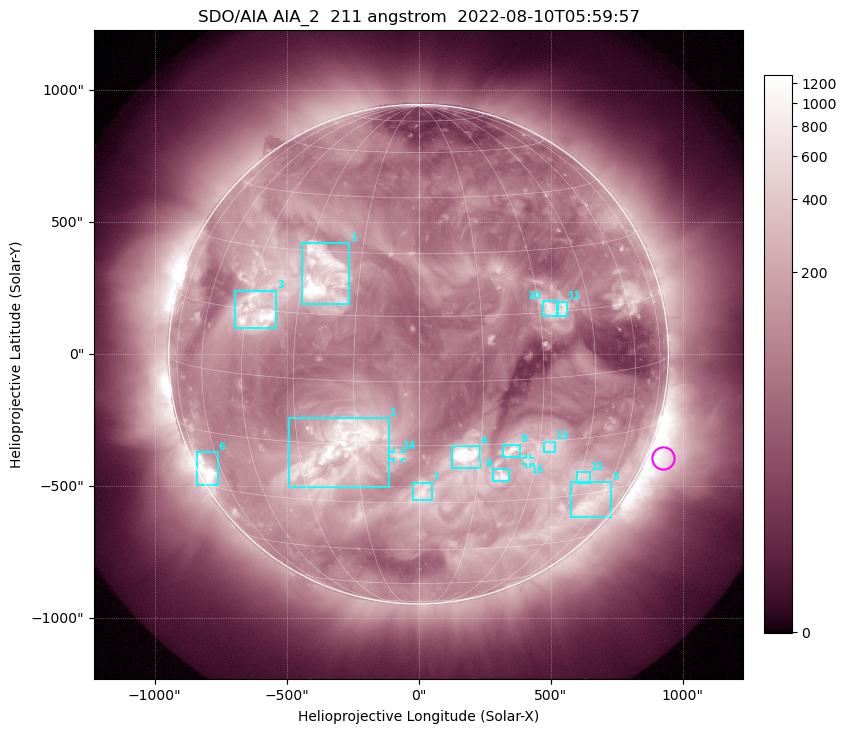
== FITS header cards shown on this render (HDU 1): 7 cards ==
TELESCOP= 'SDO/AIA '           / For AIA: SDO/AIA
INSTRUME= 'AIA_2   '           / For AIA: AIA_ATA1, AIA_ATA2, AIA_ATA3 or AIA_AT
WAVELNTH=                  211 / [angstrom] Wavelength
WAVEUNIT= 'angstrom'           / Wavelength unit: angstrom
DATE-OBS= '2022-08-10T05:59:57.632' / [ISO] Date when observation started; ISO 8
CTYPE1  = 'HPLN-TAN'           / CTYPE1: HPLN
CTYPE2  = 'HPLT-TAN'           / CTYPE2: HPLT

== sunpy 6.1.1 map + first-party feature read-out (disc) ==
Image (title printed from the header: SDO/AIA AIA_2  211 angstrom  2022-08-10T05:59:57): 1024 x 1024 px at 2.4 arcsec/px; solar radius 946 arcsec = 394 px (full disc in frame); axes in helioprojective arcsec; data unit not stated in the header (colour bar unlabelled)
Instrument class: DISC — disc imager (sunpy class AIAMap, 211 A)
Bright regions (active regions / flare kernels): reference = the median radial profile (limb darkening/brightening removed); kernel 9 px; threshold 5 sigma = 354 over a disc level ~117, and >= 1.15x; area >= 12 px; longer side >= 9 px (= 22 arcsec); searched inside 0.97 R_sun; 15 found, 15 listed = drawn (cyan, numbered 1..; 2 of them under ~33 arcsec drawn as corner ticks so the feature stays visible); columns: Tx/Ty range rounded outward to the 5 arcsec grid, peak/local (2 s.f.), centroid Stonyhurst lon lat
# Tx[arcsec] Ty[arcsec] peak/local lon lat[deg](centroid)
1 -495..-110 -505..-240 9.3 -19 -16
2 -445..-265 190..420 14 -25 +24
3 -695..-540 95..240 11 -42 +14
4 125..235 -435..-345 13 +11 -18
5 575..730 -620..-485 7.7 +55 -33
6 -840..-760 -495..-370 12 -68 -25
7 -25..50 -555..-490 5.3 +1 -27
8 280..340 -480..-435 6.4 +21 -23
9 320..385 -390..-340 6.5 +23 -17
10 470..525 145..205 5.4 +33 +16
11 525..565 145..200 4.3 +37 +16
12 600..650 -490..-445 5 +47 -25
13 475..515 -370..-330 4 +33 -16
14 -95..-60 -395..-370 4.4 -5 -17
15 405..425 -415..-390 3.5 +27 -19
Off-limb structures (1.02-1.3 R_sun): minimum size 162 px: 7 found; the strongest spans PA ~225..265 deg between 1.02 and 1.3 R_sun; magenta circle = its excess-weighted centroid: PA ~245 deg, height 1.07 R_sun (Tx ~930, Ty ~-395 arcsec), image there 5.3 x the reference